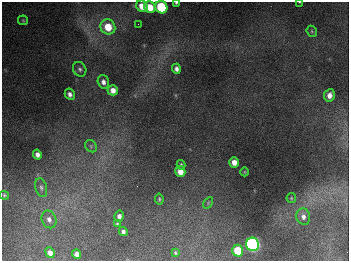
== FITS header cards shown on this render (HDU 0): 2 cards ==
NAXIS1  =                  347
NAXIS2  =                  259

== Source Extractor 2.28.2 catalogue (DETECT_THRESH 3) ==
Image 347 x 259 px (HDU 0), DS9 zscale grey, 1 PNG px = 1 image px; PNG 351 x 263 px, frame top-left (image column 1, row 259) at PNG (2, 2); each listed source drawn as its Kron ellipse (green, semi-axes under 4 px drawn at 4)
Background 676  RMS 50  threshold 149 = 3 sigma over >= 5 px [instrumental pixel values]
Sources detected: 36; all 36 listed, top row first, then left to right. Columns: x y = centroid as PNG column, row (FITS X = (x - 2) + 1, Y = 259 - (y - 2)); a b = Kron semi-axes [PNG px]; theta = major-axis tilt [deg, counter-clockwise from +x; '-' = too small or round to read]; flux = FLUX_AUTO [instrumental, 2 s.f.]
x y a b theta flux
299 2 3 2 - 2.0e+03
176 3 3 2 - 4.9e+03
142 6 6 5 - 4.3e+04
150 7 6 5 - 6.5e+04
161 7 6 6 - 2.7e+05
23 20 5 5 - 4.5e+03
138 24 2 2 - 2.1e+03
108 27 8 7 - 8.0e+04
312 31 6 5 - 4.6e+03
80 69 8 6 -60 9.3e+03
176 69 5 4 - 1.2e+04
103 82 7 5 -73 1.4e+04
113 90 5 5 - 2.3e+04
70 94 6 5 - 1.3e+04
329 95 6 5 - 2.0e+04
91 146 6 5 - 6.5e+03
37 155 5 4 - 1.5e+04
234 162 5 4 - 3.4e+04
181 165 5 4 - 5.2e+03
180 172 5 5 - 3.9e+04
245 172 4 3 - 2.7e+03
41 188 10 5 -76 1.0e+04
4 195 5 4 - 4.2e+03
291 198 5 5 - 4.1e+03
159 199 5 4 - 4.7e+03
208 203 6 4 58 4.2e+03
119 216 5 4 - 1.2e+04
303 217 8 7 - 1.7e+04
49 219 9 7 -68 1.5e+04
117 224 4 4 - 4.2e+03
123 231 4 4 - 8.6e+03
253 244 7 6 - 1.1e+06
238 251 6 5 - 1.2e+05
50 253 5 4 - 1.8e+04
175 253 4 3 - 4.9e+03
77 254 5 4 - 2.0e+04
At the frame edge (FLAGS 8, measured only in part): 3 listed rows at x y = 299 2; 176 3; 161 7